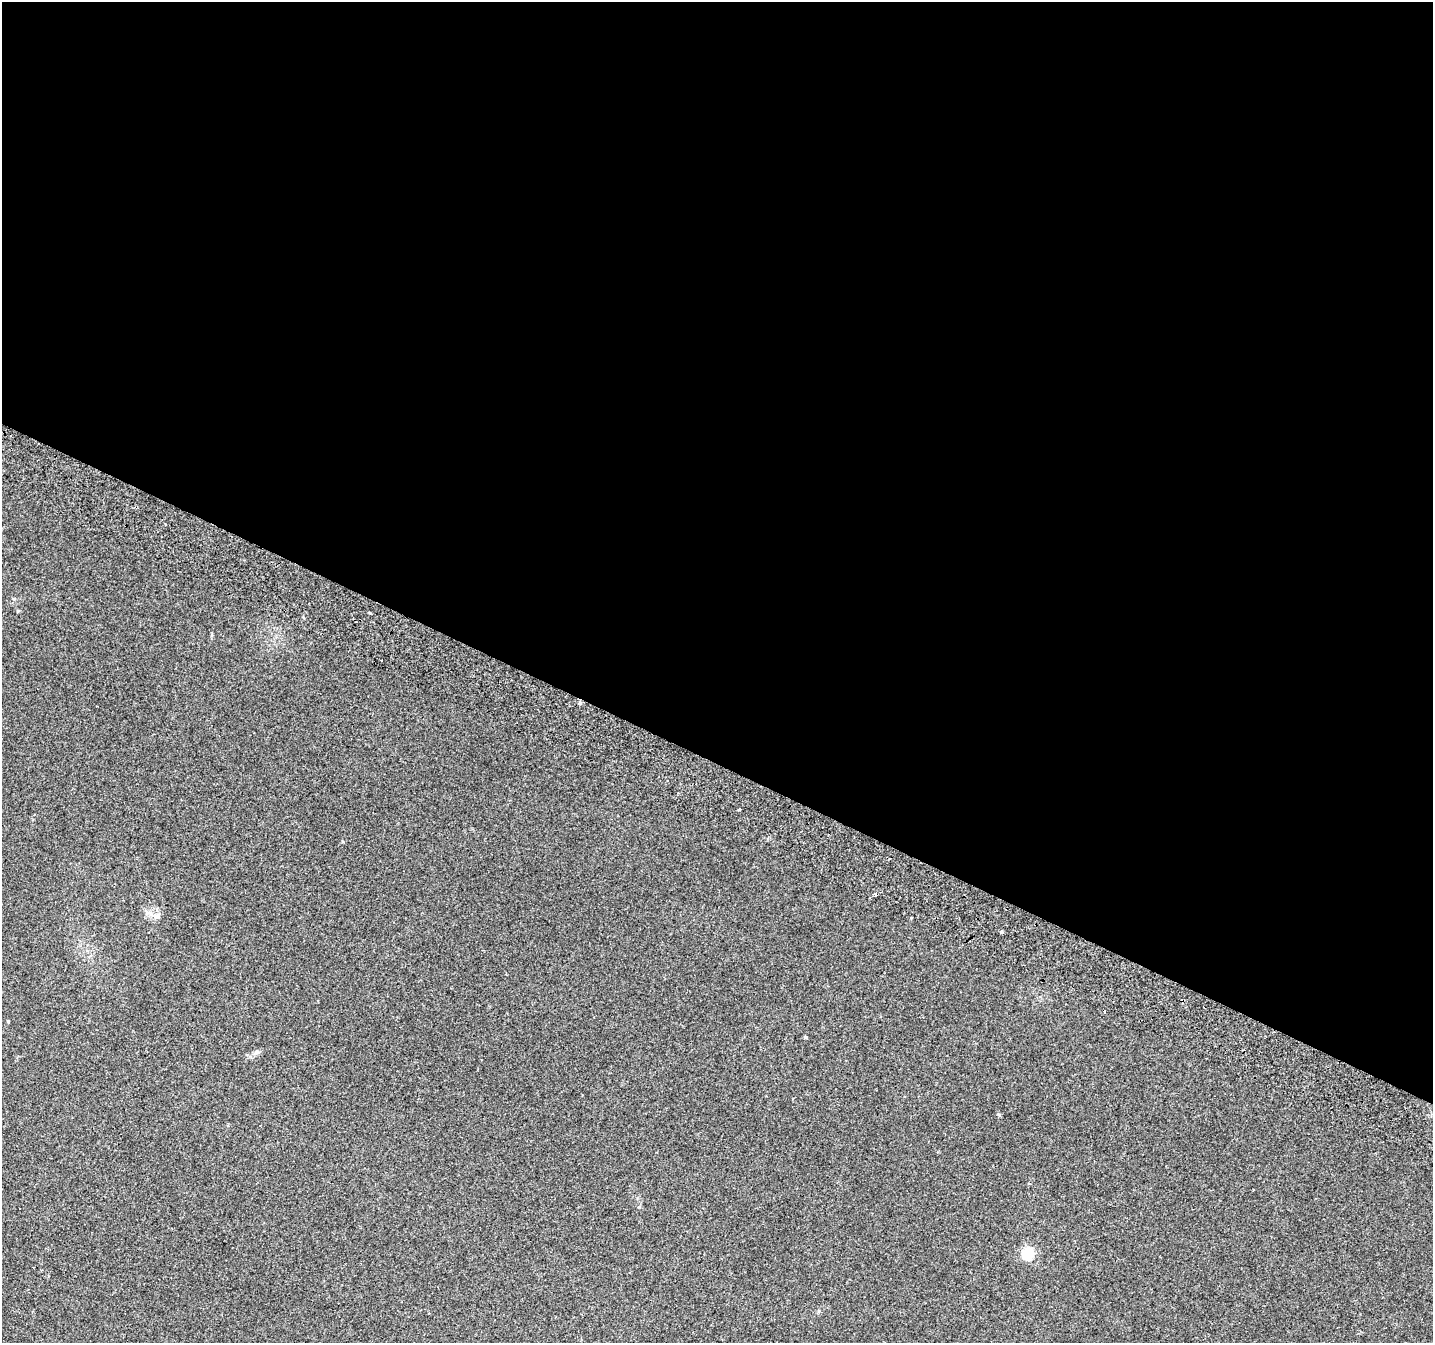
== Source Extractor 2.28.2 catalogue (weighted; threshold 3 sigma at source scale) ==
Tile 3 of 4 x 4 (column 3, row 1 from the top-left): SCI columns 2900-4330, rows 4344-5684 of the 5790 x 5939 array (HDU 1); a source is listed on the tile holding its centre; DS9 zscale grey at full resolution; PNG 1435 x 1345 px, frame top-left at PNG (2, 2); no overlay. Shown black and unused: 57% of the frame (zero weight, under 2 of 3 exposures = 3% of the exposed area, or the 3 px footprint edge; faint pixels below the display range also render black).
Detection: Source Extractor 2.28.2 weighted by HDU 2 'WHT'; one run over the whole footprint, this tile lists its part. Background 0.0882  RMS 0.0083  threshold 0.0372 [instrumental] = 3 sigma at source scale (4.5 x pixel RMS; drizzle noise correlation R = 1.50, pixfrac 1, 0.0396/0.0396 arcsec/px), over >= 5 px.
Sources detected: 12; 1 cosmic-ray / hot-pixel residue — not listed; the other 11 listed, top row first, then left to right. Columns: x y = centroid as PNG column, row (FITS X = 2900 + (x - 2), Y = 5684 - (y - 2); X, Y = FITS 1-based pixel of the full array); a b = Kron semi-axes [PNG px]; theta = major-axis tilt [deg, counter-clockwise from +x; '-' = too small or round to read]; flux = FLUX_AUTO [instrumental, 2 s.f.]
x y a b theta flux
165 524 3 2 - 0.73
381 661 3 2 - 1.5
739 809 3 3 - 2.3
875 894 4 3 - 2.7
158 915 9 6 75 2.7
1001 932 3 3 - 5.8
8 1021 4 3 - 0.7
805 1037 4 3 - 1
257 1052 7 4 88 1.4
999 1115 5 3 - 0.78
1028 1253 6 6 - 85
Unlisted compact peaks at least as high as the median listed source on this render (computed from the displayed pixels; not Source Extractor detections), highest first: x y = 18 611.